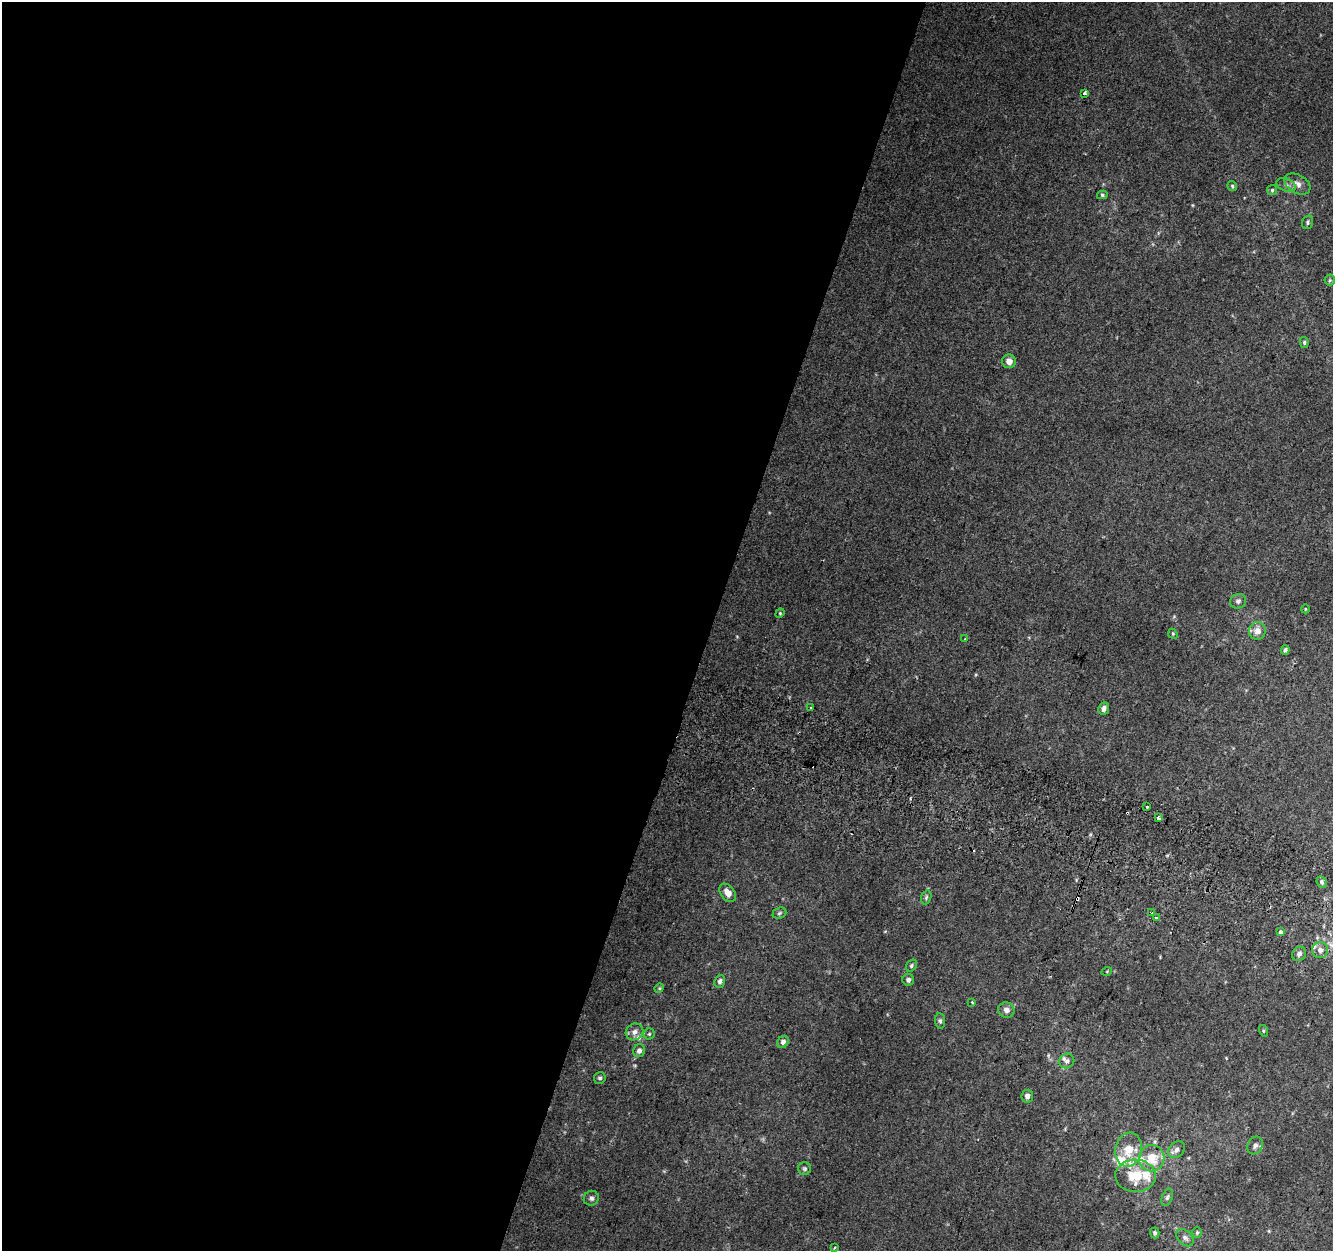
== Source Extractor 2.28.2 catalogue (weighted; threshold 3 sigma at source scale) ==
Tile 5 of 4 x 4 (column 1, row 2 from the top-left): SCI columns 34-1364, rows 2827-4075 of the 5374 x 5589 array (HDU 1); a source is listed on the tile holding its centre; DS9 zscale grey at full resolution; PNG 1335 x 1253 px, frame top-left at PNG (2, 2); each listed source drawn as its Kron ellipse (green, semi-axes under 4 px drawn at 4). Shown black and unused: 53% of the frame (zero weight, under 2 of 3 exposures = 2% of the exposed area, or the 3 px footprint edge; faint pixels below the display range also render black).
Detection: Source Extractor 2.28.2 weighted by HDU 2 'WHT'; one run over the whole footprint, this tile lists its part. Background 0.0855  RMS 0.011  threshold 0.0512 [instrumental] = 3 sigma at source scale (4.5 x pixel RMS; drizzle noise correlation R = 1.50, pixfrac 1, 0.0396/0.0396 arcsec/px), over >= 5 px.
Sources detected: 68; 4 cosmic-ray / hot-pixel residue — neither listed nor drawn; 6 inside a brighter listed object's ellipse — not listed separately; the other 58 listed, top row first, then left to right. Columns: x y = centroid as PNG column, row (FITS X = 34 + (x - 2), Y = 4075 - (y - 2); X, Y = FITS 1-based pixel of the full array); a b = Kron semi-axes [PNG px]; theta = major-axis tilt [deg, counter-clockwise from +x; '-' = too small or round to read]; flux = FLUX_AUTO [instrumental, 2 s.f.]
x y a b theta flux
1084 93 3 3 - 15
1297 184 14 9 -31 7.5
1286 185 10 6 -20 4.2
1232 186 5 4 - 1.6
1272 190 5 5 - 1.6
1102 195 5 4 - 1.7
1308 222 7 5 72 2.2
1330 280 6 5 - 1.8
1304 342 5 4 - 1.8
1009 361 7 6 - 6.7
1238 601 8 7 - 3.6
1305 609 4 3 - 0.79
780 613 5 4 - 1.1
1257 631 9 8 - 8.2
1173 634 5 4 - 1.3
965 639 3 2 - 2
1285 650 5 4 - 3
811 708 3 3 - 2.7
1104 709 6 5 - 4.6
1147 806 3 3 - 4.1
1158 818 4 3 - 4.6
1322 882 6 5 - 2.5
728 893 10 6 -53 10
926 897 7 5 70 2.1
779 913 7 5 22 2.1
1152 913 3 3 - 3
1156 918 3 3 - 3.7
1281 932 3 3 - 16
1320 950 8 8 - 6
1299 954 7 6 - 3.8
911 966 6 5 - 2.3
1107 971 5 3 - 0.91
908 980 6 6 - 3.2
720 981 6 5 - 3.4
659 988 5 4 - 1.4
972 1002 3 3 - 1.5
1006 1010 8 7 - 5.7
940 1021 8 5 -83 2.6
1263 1031 6 4 -72 1.4
634 1032 9 8 - 5.8
649 1034 5 5 - 1.8
783 1042 6 5 - 4.1
639 1051 6 6 - 3.7
1067 1061 8 7 - 3.6
600 1078 6 6 - 2.5
1027 1096 6 6 - 4.4
1255 1145 9 7 59 4.7
1129 1150 17 13 79 21
1176 1150 9 7 47 5.1
1152 1158 13 12 - 26
805 1169 6 6 - 2.3
1136 1176 20 16 -2 35
1167 1197 9 5 71 2.7
591 1198 8 7 - 3.4
1197 1232 5 4 - 1.6
1155 1233 5 4 - 2.5
1185 1238 10 6 -43 4.5
835 1248 4 3 - 1.3